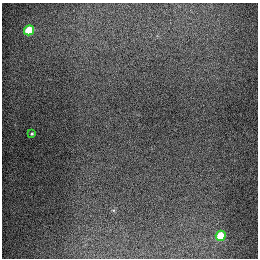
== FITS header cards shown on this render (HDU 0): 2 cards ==
NAXIS1  =                  256
NAXIS2  =                  256

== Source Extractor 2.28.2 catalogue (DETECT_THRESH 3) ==
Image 256 x 256 px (HDU 0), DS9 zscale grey, 1 PNG px = 1 image px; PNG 260 x 260 px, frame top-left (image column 1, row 256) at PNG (2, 3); each listed source drawn as its Kron ellipse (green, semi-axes under 4 px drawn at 4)
Background 1300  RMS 27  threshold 80.4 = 3 sigma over >= 5 px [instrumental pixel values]
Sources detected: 3; all 3 listed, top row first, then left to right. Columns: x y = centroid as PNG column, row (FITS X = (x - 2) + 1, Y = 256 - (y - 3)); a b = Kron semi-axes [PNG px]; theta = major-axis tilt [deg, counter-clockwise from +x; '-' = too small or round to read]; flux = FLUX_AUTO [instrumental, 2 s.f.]
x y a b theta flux
29 30 5 5 - 93000
32 134 3 3 - 2200
221 236 5 5 - 69000